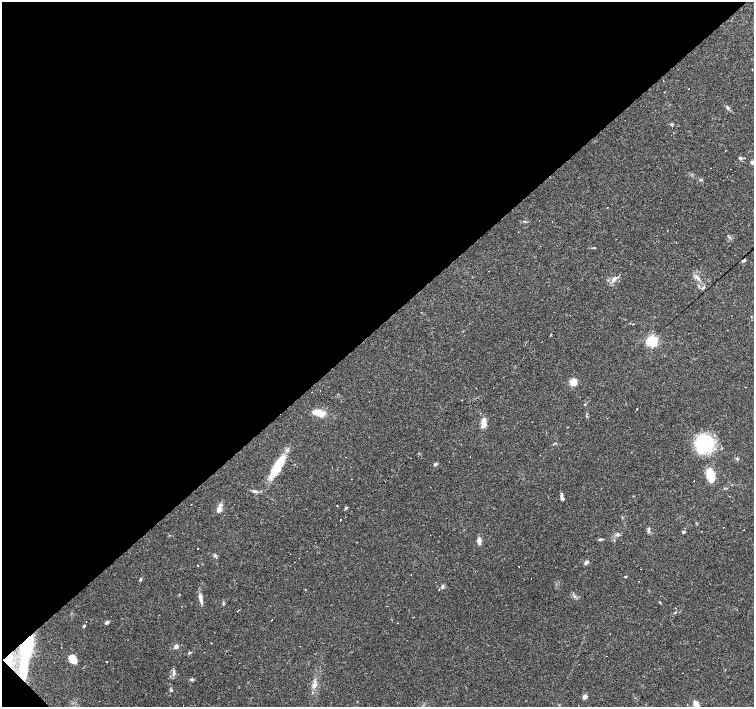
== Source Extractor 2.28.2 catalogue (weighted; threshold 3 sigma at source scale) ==
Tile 5 of 4 x 4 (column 1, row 2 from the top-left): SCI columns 1-1504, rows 2967-4376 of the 6018 x 6000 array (HDU 1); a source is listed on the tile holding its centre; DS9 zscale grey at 2 x 2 block average (1 PNG px = mean of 2 x 2 image px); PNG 756 x 709 px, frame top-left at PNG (2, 2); no overlay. Shown black and unused: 47% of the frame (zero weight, under 3 of 4 exposures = <1% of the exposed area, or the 3 px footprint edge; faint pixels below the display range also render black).
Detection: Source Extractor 2.28.2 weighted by HDU 2 'WHT'; one run over the whole footprint, this tile lists its part. Background 0.105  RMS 0.0053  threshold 0.0237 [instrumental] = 3 sigma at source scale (4.5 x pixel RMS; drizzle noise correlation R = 1.50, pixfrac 1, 0.0396/0.0396 arcsec/px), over >= 5 px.
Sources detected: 107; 3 inside a brighter object's white glare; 37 cosmic-ray / hot-pixel residue — not listed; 6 inside a brighter listed object's ellipse — not listed separately; the other 61 listed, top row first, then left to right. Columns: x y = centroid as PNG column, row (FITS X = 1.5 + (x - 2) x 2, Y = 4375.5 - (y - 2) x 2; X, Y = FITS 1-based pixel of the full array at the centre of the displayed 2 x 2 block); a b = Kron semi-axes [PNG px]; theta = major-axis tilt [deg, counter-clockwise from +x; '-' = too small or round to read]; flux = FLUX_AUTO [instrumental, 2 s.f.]
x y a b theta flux
689 89 2 2 - 0.41
728 108 6 3 -72 1.9
672 124 3 3 - 2.1
740 158 5 4 - 2.3
753 162 7 4 -16 5.4
524 221 4 2 - 1.1
552 221 2 2 - 0.79
743 260 6 2 19 1.8
697 278 7 5 -26 4.3
614 279 5 3 - 3
703 288 5 3 - 1.9
652 341 4 3 - 200
573 382 9 8 - 8.3
745 387 2 2 - 1.2
476 388 2 2 - 0.52
461 400 2 2 - 0.67
637 409 2 2 - 6.3
317 412 10 6 4 12
483 425 7 5 58 7.1
567 427 2 2 - 0.68
704 444 23 20 -83 67
737 459 4 2 - 1.1
435 464 5 3 - 2.3
277 468 31 9 60 35
711 475 14 8 -74 24
255 491 8 3 -8 3.2
562 497 10 3 -74 3.8
191 504 2 2 - 0.54
337 506 2 2 - 2.1
346 508 4 3 - 1.7
219 509 10 5 73 7.1
341 520 2 2 - 29
648 531 7 3 81 2.2
683 532 3 3 - 2.4
600 539 7 2 3 2
479 541 7 4 -84 6.6
215 555 4 3 - 2.5
585 563 4 3 - 2.2
198 566 2 2 - 1.2
519 566 2 2 - 2
625 577 3 2 - 0.85
140 579 4 3 - 1.4
442 586 5 3 - 1.7
574 596 4 3 - 1.8
201 598 14 4 -81 6.3
659 602 3 2 - 0.73
237 611 3 2 - 2.3
271 620 2 2 - 1.7
107 622 4 3 - 3.3
84 626 3 3 - 1.8
51 639 2 2 - 0.53
176 646 5 4 - 4.1
73 659 7 5 -53 24
107 662 2 2 - 9
23 669 44 7 83 40
174 673 7 4 -85 3.5
192 679 5 3 - 2.2
314 685 7 4 42 4.1
171 690 4 3 - 1.4
585 697 3 3 - 13
696 705 6 4 -71 15
Overlapping masked pixels (flux is a lower limit): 1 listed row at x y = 23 669
Isophote crosses this tile's border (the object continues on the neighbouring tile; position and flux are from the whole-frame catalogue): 2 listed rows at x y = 753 162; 696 705
Diffuse or blended objects may show on this block-average render without a row.